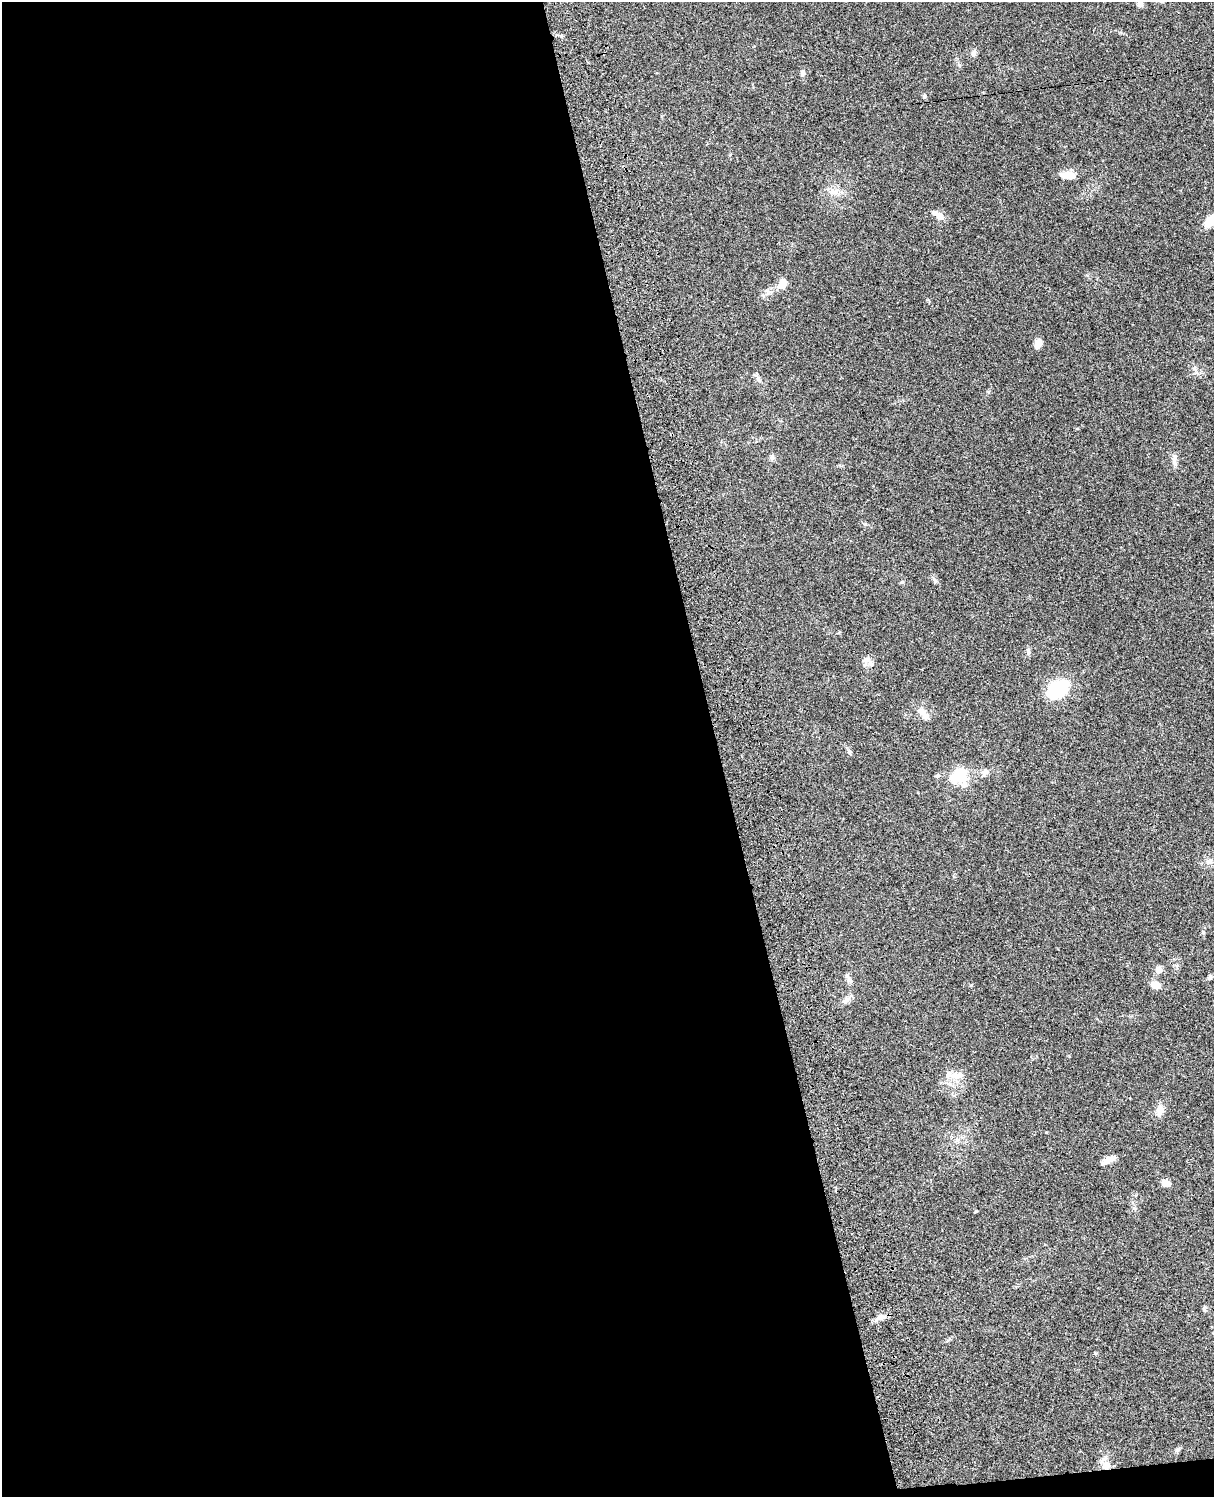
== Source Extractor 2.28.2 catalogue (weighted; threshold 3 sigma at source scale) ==
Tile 9 of 4 x 3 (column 1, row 3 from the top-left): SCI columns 120-1331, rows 278-1772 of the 5087 x 4928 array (HDU 1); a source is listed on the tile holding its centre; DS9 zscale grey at full resolution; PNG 1216 x 1499 px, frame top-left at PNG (2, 2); no overlay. Shown black and unused: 60% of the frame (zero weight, under 3 of 4 exposures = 6% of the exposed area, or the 3 px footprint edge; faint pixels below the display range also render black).
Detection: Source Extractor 2.28.2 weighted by HDU 2 'WHT'; one run over the whole footprint, this tile lists its part. Background 0.0799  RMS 0.0058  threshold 0.0263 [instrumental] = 3 sigma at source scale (4.5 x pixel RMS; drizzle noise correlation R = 1.50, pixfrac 1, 0.05/0.05 arcsec/px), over >= 5 px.
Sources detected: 41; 1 inside a brighter object's white glare — not listed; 2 inside a brighter listed object's ellipse — not listed separately; the other 38 listed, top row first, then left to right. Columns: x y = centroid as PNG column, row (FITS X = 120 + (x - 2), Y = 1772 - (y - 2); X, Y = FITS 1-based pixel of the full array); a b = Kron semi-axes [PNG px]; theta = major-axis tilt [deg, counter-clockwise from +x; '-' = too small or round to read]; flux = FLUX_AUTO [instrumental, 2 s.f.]
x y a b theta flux
1140 4 7 6 - 2.4
974 53 9 7 80 2
803 73 8 6 -89 1.6
924 96 5 5 - 0.98
1068 175 22 9 -2 4.8
834 192 13 7 -1 3.8
939 215 16 7 -35 4.2
1210 221 14 9 48 10
782 286 11 9 -4 3.9
1038 344 10 6 67 5.1
1195 369 7 4 -71 1.3
758 378 15 5 -60 1.8
772 457 8 7 - 1.5
1174 461 18 6 -85 2.7
935 580 10 5 -56 1.5
1028 652 10 6 -83 1.6
866 659 11 7 39 2.4
1057 689 16 11 32 51
922 712 14 9 -54 4.7
849 752 9 5 -71 1.3
985 772 12 8 56 2.6
937 775 7 6 - 1
959 776 17 17 - 20
1209 861 9 6 -54 1.9
1203 932 5 5 - 0.76
1158 970 8 8 - 3.3
847 976 8 6 -63 1.6
1210 977 7 5 71 1.2
1155 985 13 8 -21 4.7
846 1000 13 7 34 2.7
958 1075 22 9 8 6.2
1160 1110 12 9 86 4.4
1108 1160 17 8 24 3.6
1166 1183 8 6 -26 4.6
1204 1308 8 5 66 0.92
880 1318 15 6 17 3
1177 1449 8 4 9 0.99
1106 1465 12 11 - 5.3
Overlapping masked pixels (flux is a lower limit): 1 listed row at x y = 1106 1465
Isophote crosses this tile's border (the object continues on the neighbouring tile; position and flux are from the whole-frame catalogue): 2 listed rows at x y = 1140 4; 1210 221
Unlisted compact peaks at least as high as the median listed source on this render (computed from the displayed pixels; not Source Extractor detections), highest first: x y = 971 985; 902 582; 1095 1353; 959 65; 865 524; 1046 1132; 1087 275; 1069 1056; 975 1212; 988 392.